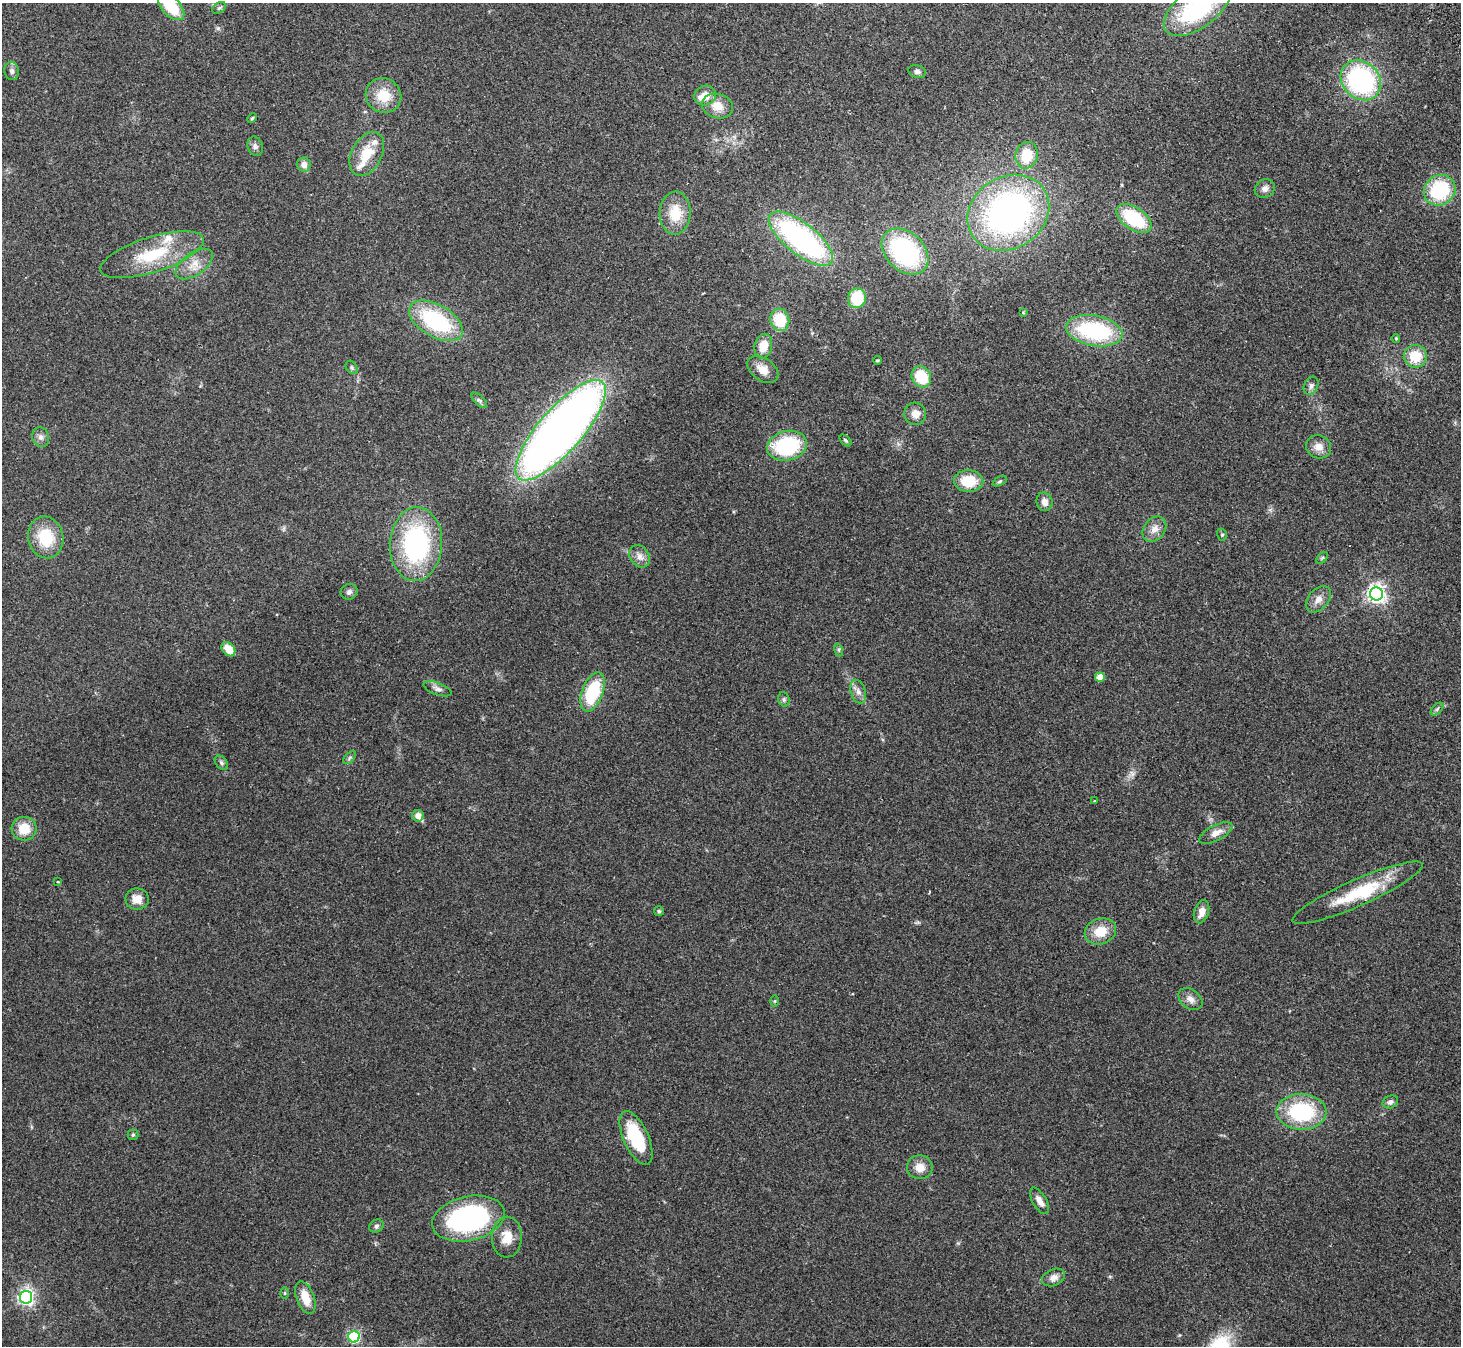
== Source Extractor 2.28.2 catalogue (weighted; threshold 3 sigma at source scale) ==
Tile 10 of 4 x 4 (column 2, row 3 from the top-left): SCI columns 1512-2970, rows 1541-2884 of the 5943 x 5903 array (HDU 1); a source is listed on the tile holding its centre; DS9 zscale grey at full resolution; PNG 1463 x 1348 px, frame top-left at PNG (2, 3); each listed source drawn as its Kron ellipse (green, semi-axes under 4 px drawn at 4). Shown black and unused: <1% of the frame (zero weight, under 2 of 3 exposures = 3% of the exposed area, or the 3 px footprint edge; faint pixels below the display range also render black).
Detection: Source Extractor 2.28.2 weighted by HDU 2 'WHT'; one run over the whole footprint, this tile lists its part. Background 0.109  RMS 0.0092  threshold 0.0413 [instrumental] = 3 sigma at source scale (4.5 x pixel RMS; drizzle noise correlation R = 1.50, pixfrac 1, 0.05/0.05 arcsec/px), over >= 5 px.
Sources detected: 96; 1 inside a brighter object's white glare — neither listed nor drawn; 4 inside a brighter listed object's ellipse — not listed separately; the other 91 listed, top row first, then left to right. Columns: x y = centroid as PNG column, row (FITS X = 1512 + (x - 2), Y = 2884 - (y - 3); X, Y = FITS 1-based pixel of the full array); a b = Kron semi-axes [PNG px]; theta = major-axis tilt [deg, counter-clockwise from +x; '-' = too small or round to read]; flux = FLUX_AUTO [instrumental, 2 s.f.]
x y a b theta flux
171 7 16 9 -46 33
219 8 7 5 31 1.7
1197 8 39 19 36 110
12 71 9 7 -81 2.9
917 72 9 6 -17 2.9
1361 80 22 18 -43 140
383 95 18 17 - 22
705 95 11 10 - 12
717 106 15 12 -17 13
252 118 5 4 - 1.1
255 146 10 7 -73 3.3
367 154 24 15 62 23
1027 155 13 11 77 25
304 164 7 7 - 6.5
1265 189 10 9 - 4.6
1440 190 16 14 38 61
675 213 21 15 88 22
1008 213 43 36 34 310
1134 218 20 11 -35 54
801 239 39 15 -38 190
905 251 26 19 -44 130
152 255 54 17 18 47
194 264 21 11 35 12
857 298 10 9 - 33
1023 312 4 4 - 0.77
780 320 11 9 -76 28
436 321 30 16 -30 83
1094 331 28 15 -10 88
1396 338 4 3 - 0.92
763 346 12 8 77 13
1415 356 11 11 - 22
877 360 4 3 - 1.1
352 367 7 5 -57 1.7
763 370 17 11 -35 9.9
921 377 11 9 -56 32
1311 386 9 7 63 3.2
479 400 10 5 -45 2
915 414 11 10 - 7.5
561 430 64 21 49 750
41 437 10 8 -73 3.9
845 440 7 3 -45 1.3
787 446 20 14 13 72
1319 447 13 11 -22 8.3
969 481 15 11 -3 24
1000 481 8 4 27 1.4
1044 502 9 8 - 5.6
1154 529 14 10 52 7.5
1222 535 6 5 - 1.6
46 537 21 17 -77 33
416 544 37 26 87 120
640 556 12 9 -52 6.1
1322 558 7 4 45 1.4
349 592 8 7 - 3
1376 594 6 6 - 410
1318 599 15 10 49 7.2
228 649 8 5 -50 17
839 650 7 4 -72 1.6
1100 677 5 4 - 14
438 689 15 6 -20 3.9
593 692 20 10 69 48
858 692 12 7 -72 5
784 699 7 5 -71 1.9
1437 709 7 4 45 1.8
350 758 8 4 46 1.9
221 763 8 5 -51 2.1
1094 801 3 2 - 0.93
418 816 6 5 - 6.6
24 829 12 12 - 18
1216 833 18 7 27 7.4
58 882 4 2 - 0.6
1357 893 71 13 24 47
137 899 12 10 1 9
659 911 5 5 - 1.3
1202 912 12 7 73 7.7
1100 931 16 12 22 17
1190 999 13 9 -37 6.1
775 1001 6 4 90 1
1390 1102 8 6 24 2.9
1301 1112 25 18 -2 72
133 1135 5 5 - 1.2
636 1138 29 12 -66 47
920 1167 13 12 - 10
1040 1201 15 7 -59 6.5
468 1219 37 22 13 160
376 1226 7 6 - 2.1
507 1237 20 15 89 14
1053 1277 12 8 24 5.4
285 1293 6 4 90 1.1
26 1297 6 6 - 300
305 1298 17 8 -70 16
354 1337 6 5 - 110
Isophote crosses this tile's border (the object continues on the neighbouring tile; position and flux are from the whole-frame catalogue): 2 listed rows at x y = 171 7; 1197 8